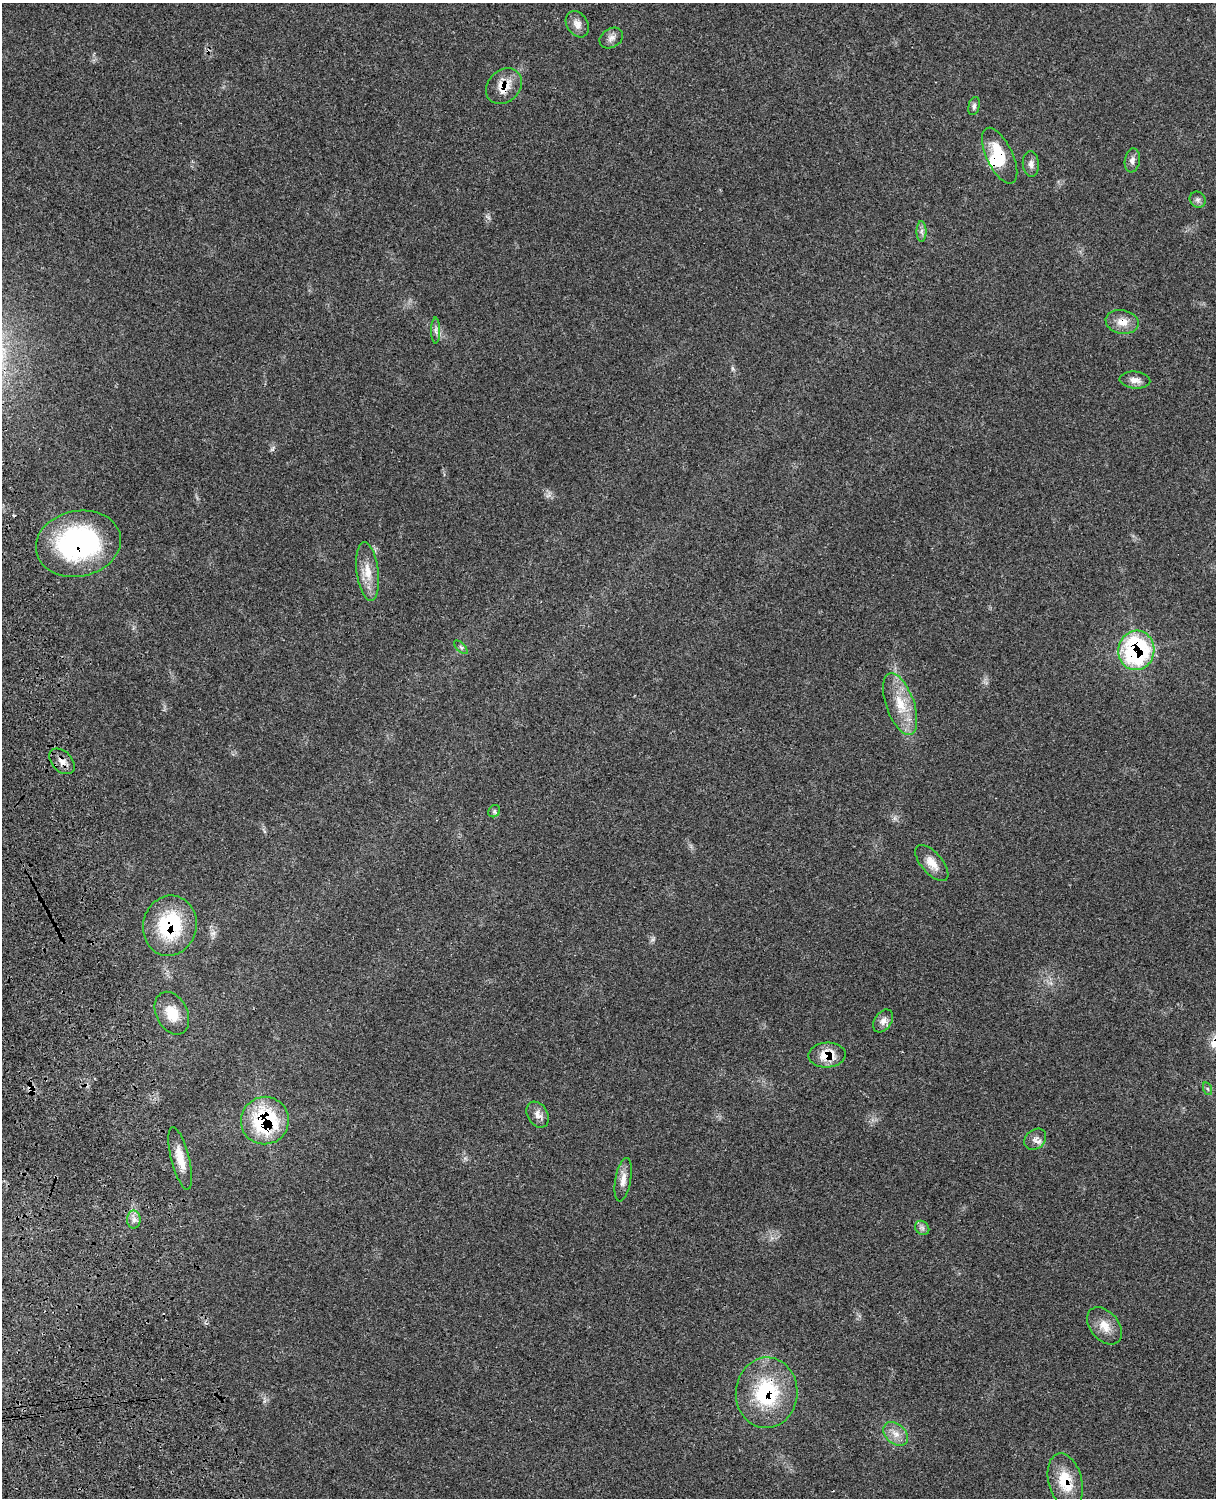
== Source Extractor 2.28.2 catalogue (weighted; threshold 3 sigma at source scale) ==
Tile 7 of 4 x 3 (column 3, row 2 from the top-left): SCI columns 2549-3762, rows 1774-3269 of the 5091 x 4932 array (HDU 1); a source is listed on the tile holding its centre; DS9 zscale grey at full resolution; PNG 1218 x 1500 px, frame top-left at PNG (2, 3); each listed source drawn as its Kron ellipse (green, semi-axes under 4 px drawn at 4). Shown black and unused: <1% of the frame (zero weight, under 3 of 4 exposures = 6% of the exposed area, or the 3 px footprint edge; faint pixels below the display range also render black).
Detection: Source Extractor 2.28.2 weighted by HDU 2 'WHT'; one run over the whole footprint, this tile lists its part. Background 0.0814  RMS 0.0059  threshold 0.0266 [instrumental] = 3 sigma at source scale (4.5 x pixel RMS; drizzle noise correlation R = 1.50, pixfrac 1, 0.05/0.05 arcsec/px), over >= 5 px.
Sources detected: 37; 1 inside a brighter object's white glare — neither listed nor drawn; the other 36 listed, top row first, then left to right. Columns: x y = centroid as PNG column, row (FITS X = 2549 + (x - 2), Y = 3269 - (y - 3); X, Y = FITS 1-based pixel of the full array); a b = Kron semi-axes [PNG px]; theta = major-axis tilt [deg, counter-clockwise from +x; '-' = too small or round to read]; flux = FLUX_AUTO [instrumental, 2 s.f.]
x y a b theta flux
577 24 14 10 -57 4.2
611 38 12 9 31 3.2
504 86 20 16 45 10
974 106 9 5 76 1.6
1000 156 30 13 -64 19
1132 160 12 7 81 2.9
1031 164 13 8 -84 2.9
1198 200 8 7 - 1.8
922 231 10 5 -90 2.1
1122 322 17 12 -11 7
436 330 13 4 -90 2
1135 380 15 8 -5 3.9
78 544 43 33 12 100
368 572 29 11 -83 10
461 647 8 3 -45 0.93
1136 650 20 18 82 84
900 704 32 14 -70 16
62 761 15 10 -46 4.8
494 811 6 5 - 1.2
932 863 22 10 -49 7
170 926 30 26 78 47
172 1013 23 15 -63 12
883 1021 12 8 55 3.4
827 1055 19 12 3 12
1208 1089 6 4 -70 1.1
538 1115 14 10 -58 4
265 1121 24 23 - 57
1035 1139 12 9 40 3.3
180 1158 32 9 -76 9.6
623 1180 22 8 80 4.8
134 1219 9 7 90 2.5
922 1228 8 6 -45 1.8
1104 1326 21 14 -50 8.1
767 1393 35 31 86 46
896 1434 14 10 -40 5.4
1065 1481 28 16 -75 18
Overlapping masked pixels (flux is a lower limit): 11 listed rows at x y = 504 86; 1000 156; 1122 322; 78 544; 1136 650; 62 761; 170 926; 827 1055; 265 1121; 767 1393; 1065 1481